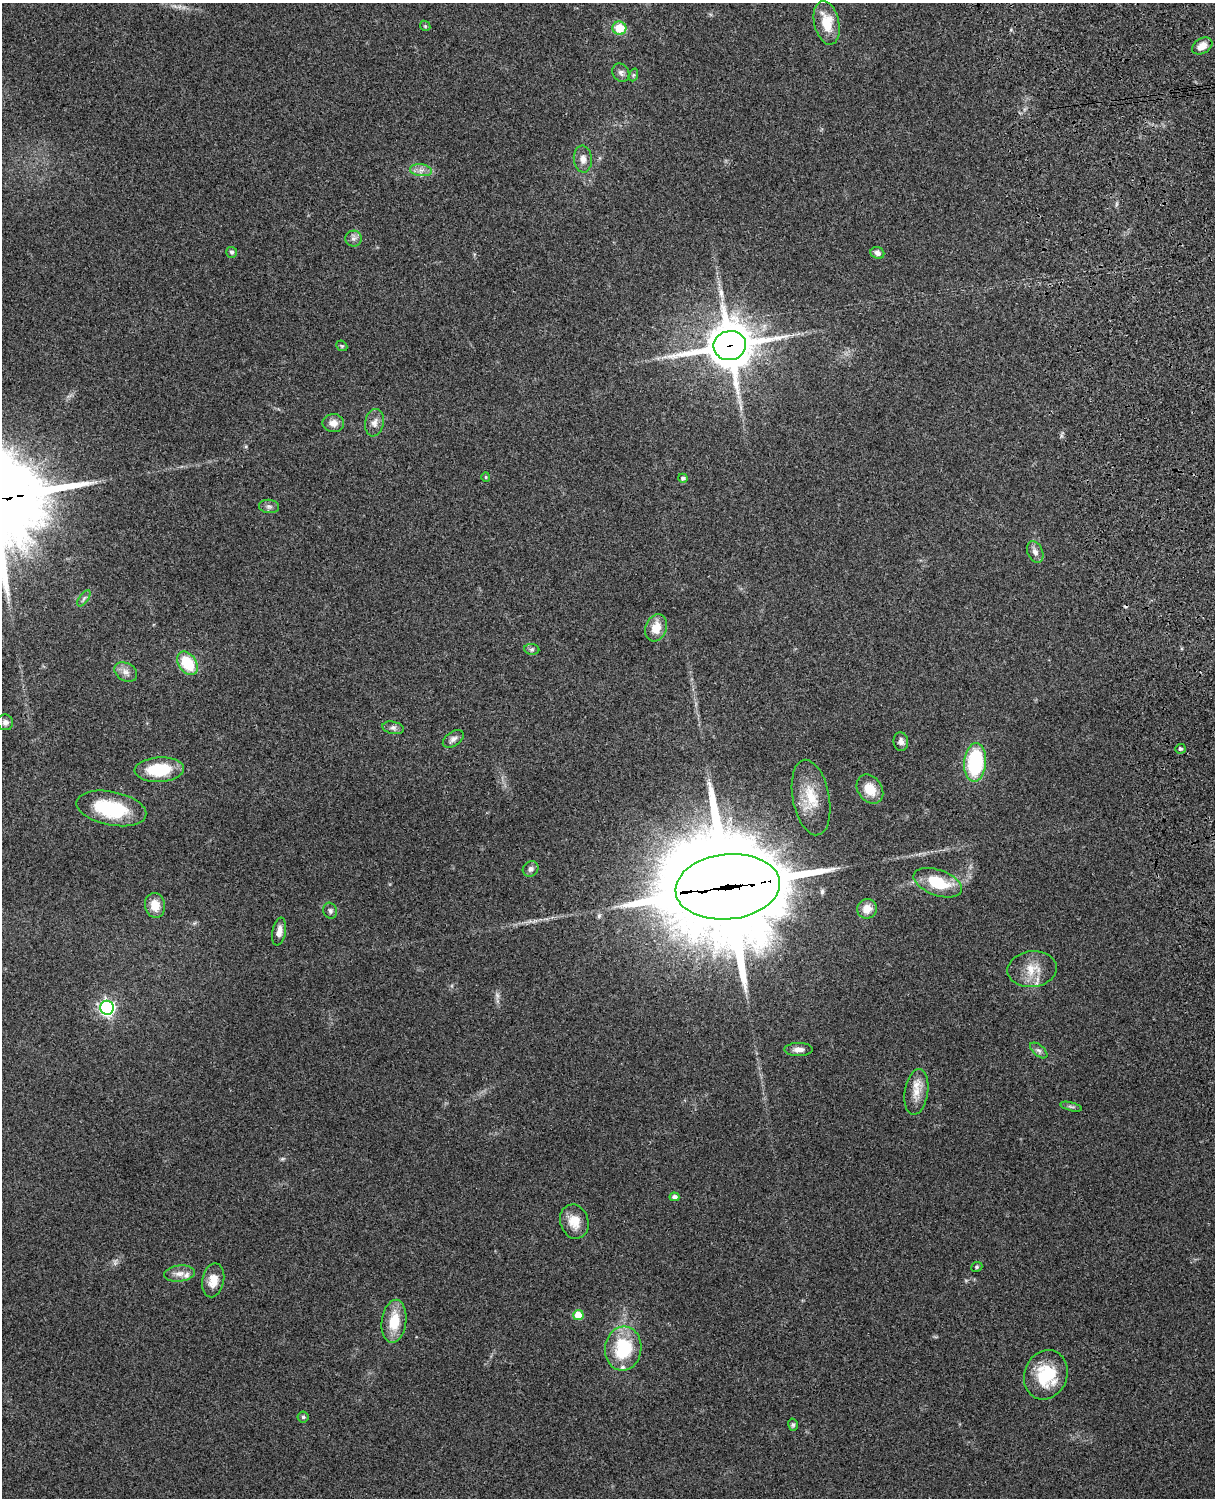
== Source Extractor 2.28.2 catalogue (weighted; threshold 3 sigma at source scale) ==
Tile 6 of 4 x 3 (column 2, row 2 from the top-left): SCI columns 1332-2544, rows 1661-3156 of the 5089 x 4930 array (HDU 1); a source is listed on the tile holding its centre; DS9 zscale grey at full resolution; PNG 1217 x 1500 px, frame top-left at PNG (2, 3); each listed source drawn as its Kron ellipse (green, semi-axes under 4 px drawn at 4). Shown black and unused: <1% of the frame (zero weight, under 3 of 4 exposures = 6% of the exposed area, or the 3 px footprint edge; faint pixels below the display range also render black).
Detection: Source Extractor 2.28.2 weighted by HDU 2 'WHT'; one run over the whole footprint, this tile lists its part. Background 0.221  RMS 0.0084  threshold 0.0377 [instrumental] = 3 sigma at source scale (4.5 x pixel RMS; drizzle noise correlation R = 1.50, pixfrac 1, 0.05/0.05 arcsec/px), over >= 5 px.
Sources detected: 64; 1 too faint to see at this stretch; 2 long thin detections or spike segments (spike, bleed or trail) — neither listed nor drawn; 3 inside a brighter listed object's ellipse — not listed separately; the other 58 listed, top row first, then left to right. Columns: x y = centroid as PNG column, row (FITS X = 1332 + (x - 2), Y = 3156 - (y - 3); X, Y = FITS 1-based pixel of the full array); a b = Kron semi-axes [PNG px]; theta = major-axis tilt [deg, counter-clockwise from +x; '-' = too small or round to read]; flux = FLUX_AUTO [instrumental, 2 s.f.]
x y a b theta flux
827 23 22 12 -77 20
425 26 5 4 - 1.1
619 28 7 6 - 21
1202 46 11 7 31 7.8
621 73 10 8 -60 3.1
633 75 6 4 71 1.3
583 159 13 9 -85 5.6
421 170 11 6 -7 4.3
353 239 8 8 - 3.1
232 252 5 5 - 1.7
877 253 7 6 - 3.3
342 346 6 4 -43 1.1
730 346 16 14 9 3300
333 423 11 9 -3 6.4
374 423 14 9 79 5.6
486 477 5 4 - 0.9
683 478 4 4 - 2.1
269 506 10 6 -7 3
1035 552 11 7 -67 4.3
84 598 9 4 55 2.1
656 628 14 10 70 13
532 649 7 5 -6 1.8
187 663 13 8 -55 32
126 672 12 9 -31 5.1
5 722 8 7 - 3.7
393 728 11 6 -11 2.8
453 739 12 7 33 3.4
901 742 9 7 -83 4.2
1180 749 5 5 - 1.4
975 762 19 11 85 68
159 770 25 12 3 37
870 789 16 12 -55 15
811 797 38 18 -79 26
111 808 35 17 -11 54
531 869 8 7 - 2.8
938 883 25 13 -20 33
728 887 52 32 6 23000
155 905 12 10 -81 13
867 909 10 9 - 9.6
330 911 8 7 - 2.4
279 932 14 7 80 5.8
1032 969 25 18 6 17
107 1008 7 7 - 250
798 1050 14 6 1 5.2
1039 1050 10 5 -40 2.6
916 1092 23 11 81 12
1071 1107 11 3 -15 1.8
674 1197 5 4 - 3.6
574 1222 17 14 -72 13
977 1267 6 4 23 1.2
179 1274 15 8 7 6.2
213 1280 17 11 79 11
578 1315 5 5 - 20
394 1321 21 12 83 23
623 1348 22 18 83 45
1046 1375 25 21 68 37
303 1417 5 5 - 1.6
793 1425 6 5 - 1.6
Overlapping masked pixels (flux is a lower limit): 2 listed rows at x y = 730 346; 728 887